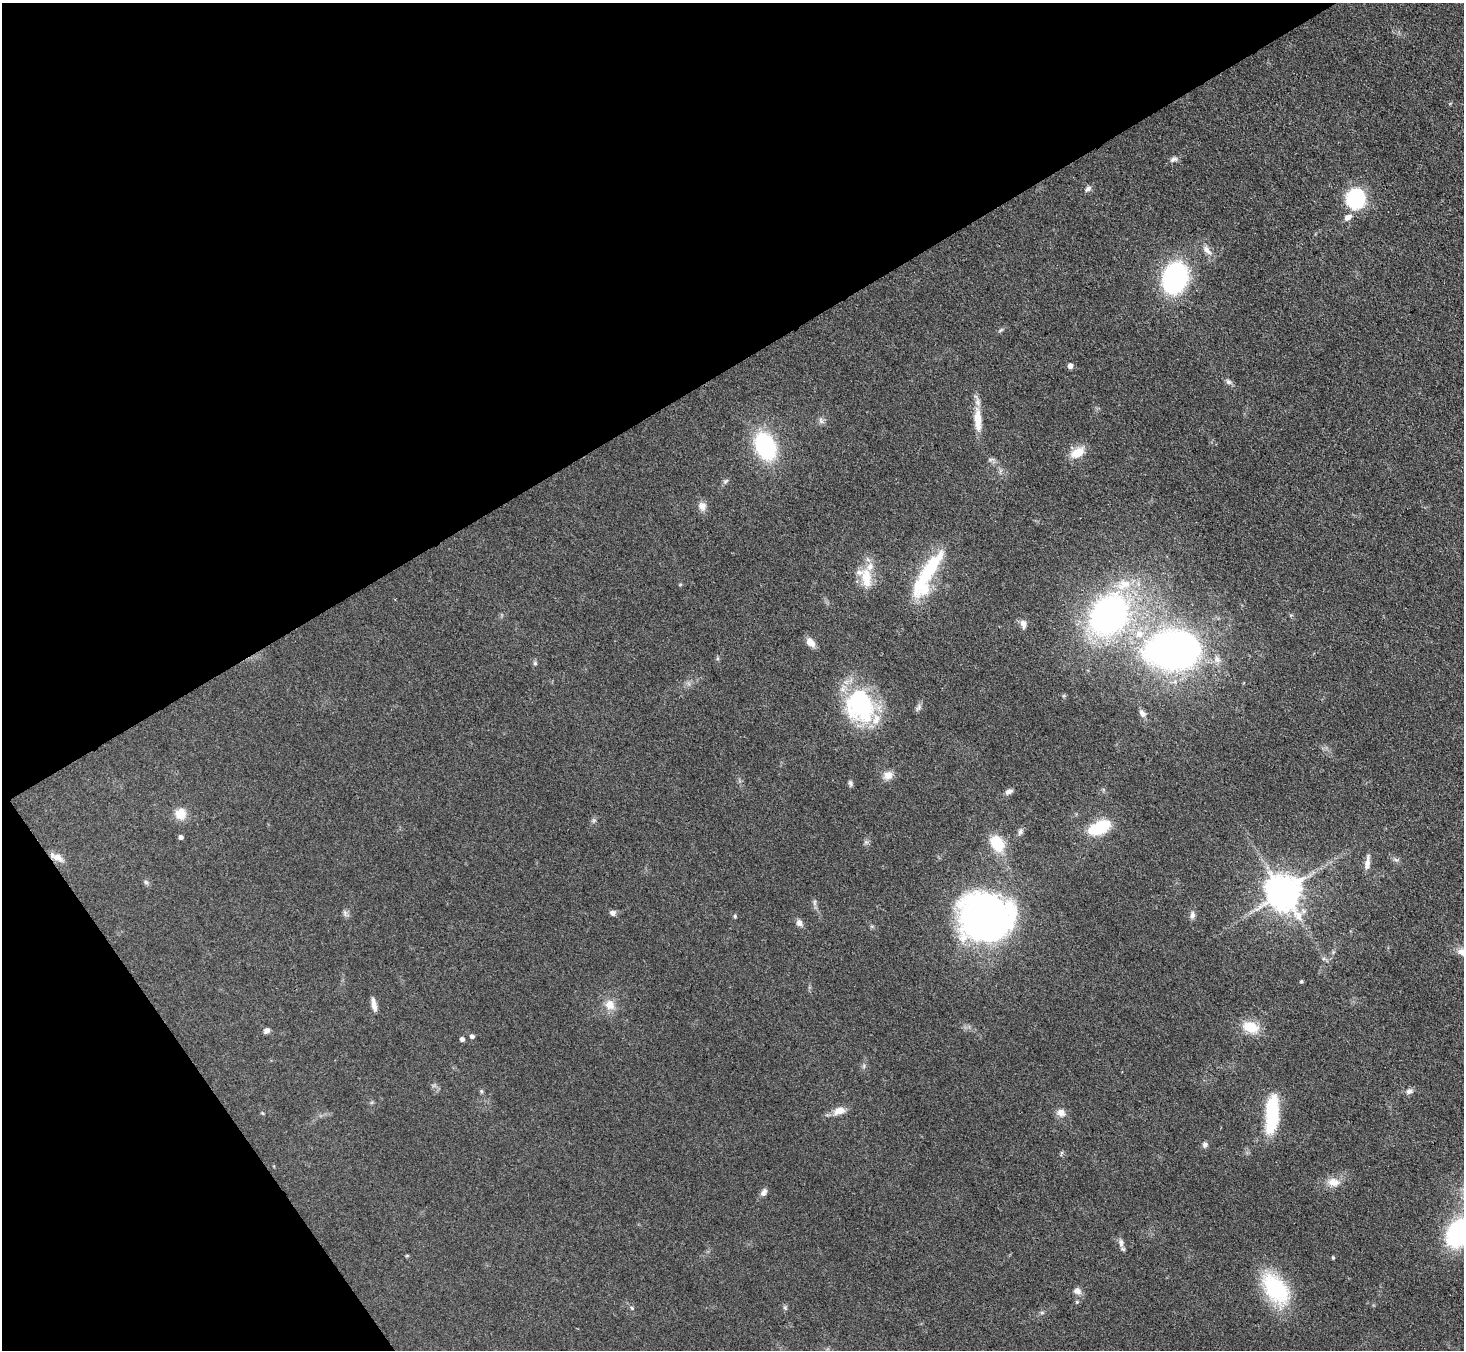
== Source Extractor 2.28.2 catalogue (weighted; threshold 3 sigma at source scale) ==
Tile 5 of 4 x 4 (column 1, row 2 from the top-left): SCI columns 2-1463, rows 2993-4340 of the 5852 x 5845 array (HDU 1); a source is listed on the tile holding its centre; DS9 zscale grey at full resolution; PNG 1466 x 1352 px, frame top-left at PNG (2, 3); no overlay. Shown black and unused: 33% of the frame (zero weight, under 3 of 4 exposures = <1% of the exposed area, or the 3 px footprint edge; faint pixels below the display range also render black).
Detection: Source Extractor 2.28.2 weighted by HDU 2 'WHT'; one run over the whole footprint, this tile lists its part. Background 0.0759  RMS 0.0066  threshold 0.0299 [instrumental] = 3 sigma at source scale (4.5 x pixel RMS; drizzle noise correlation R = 1.50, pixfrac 1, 0.05/0.05 arcsec/px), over >= 5 px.
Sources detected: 74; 2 inside a brighter object's white glare — not listed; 5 inside a brighter listed object's ellipse — not listed separately; the other 67 listed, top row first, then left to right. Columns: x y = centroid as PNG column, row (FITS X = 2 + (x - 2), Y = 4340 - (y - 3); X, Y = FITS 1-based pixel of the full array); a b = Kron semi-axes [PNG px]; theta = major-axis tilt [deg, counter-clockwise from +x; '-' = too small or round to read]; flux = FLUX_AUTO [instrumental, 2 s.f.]
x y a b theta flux
1174 159 13 5 24 2.1
1088 188 10 6 49 2.1
1356 198 23 20 74 39
1207 250 15 7 -51 4.6
1175 278 33 25 71 85
1001 330 7 4 37 1.1
1070 366 5 5 - 3.4
1228 382 9 6 -39 2.1
978 420 32 9 -87 13
821 421 10 5 -63 1.9
765 446 19 13 -65 92
1077 453 16 10 30 11
725 481 8 5 28 1.4
702 506 11 10 - 4.2
930 569 61 18 66 42
866 578 29 14 -83 16
1109 615 37 29 52 220
1023 624 10 7 -73 3.4
810 642 12 8 -50 5.3
1171 649 57 35 6 240
535 663 6 5 - 1.1
860 706 43 35 -68 70
918 708 10 5 54 1.9
1142 713 9 7 -53 2.7
888 775 12 10 13 5.3
850 783 8 5 -65 1.5
1009 791 9 6 27 2.7
180 814 13 13 - 9.5
1100 827 26 12 24 28
1020 832 9 6 70 1.9
181 837 4 4 - 2.3
997 843 19 14 -54 19
58 857 17 8 -24 5.2
1396 860 6 5 - 1.4
1367 863 18 6 83 4.5
146 882 7 5 -44 1.3
1283 892 10 10 - 1500
814 902 10 4 90 1.7
345 913 9 5 -76 1.8
612 913 7 6 - 2.4
1192 915 10 7 82 2.6
735 916 5 4 - 0.87
986 918 41 38 -5 380
799 923 10 8 -64 2.7
1301 981 5 4 - 0.87
374 1004 17 6 -78 4.1
610 1005 12 11 - 7.6
1250 1027 20 13 -20 14
267 1031 8 6 35 2.1
472 1036 5 4 - 2
462 1039 4 4 - 2.2
481 1091 6 4 -47 0.94
1409 1091 9 7 12 2.6
839 1111 15 9 16 6.8
262 1113 6 3 -70 0.67
1061 1113 12 10 -38 4.3
1272 1113 38 12 86 44
1205 1145 6 6 - 2.3
1334 1182 15 11 -8 7.3
764 1192 12 7 57 2.7
1459 1233 25 17 57 97
1121 1243 11 7 -86 2.8
407 1255 6 3 20 0.61
1333 1258 4 3 - 0.84
1275 1289 36 21 -55 57
1077 1291 10 8 -13 3.2
632 1308 5 4 - 0.81
Overlapping masked pixels (flux is a lower limit): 1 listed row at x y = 58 857
Isophote crosses this tile's border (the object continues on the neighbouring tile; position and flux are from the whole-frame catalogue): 1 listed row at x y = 1459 1233